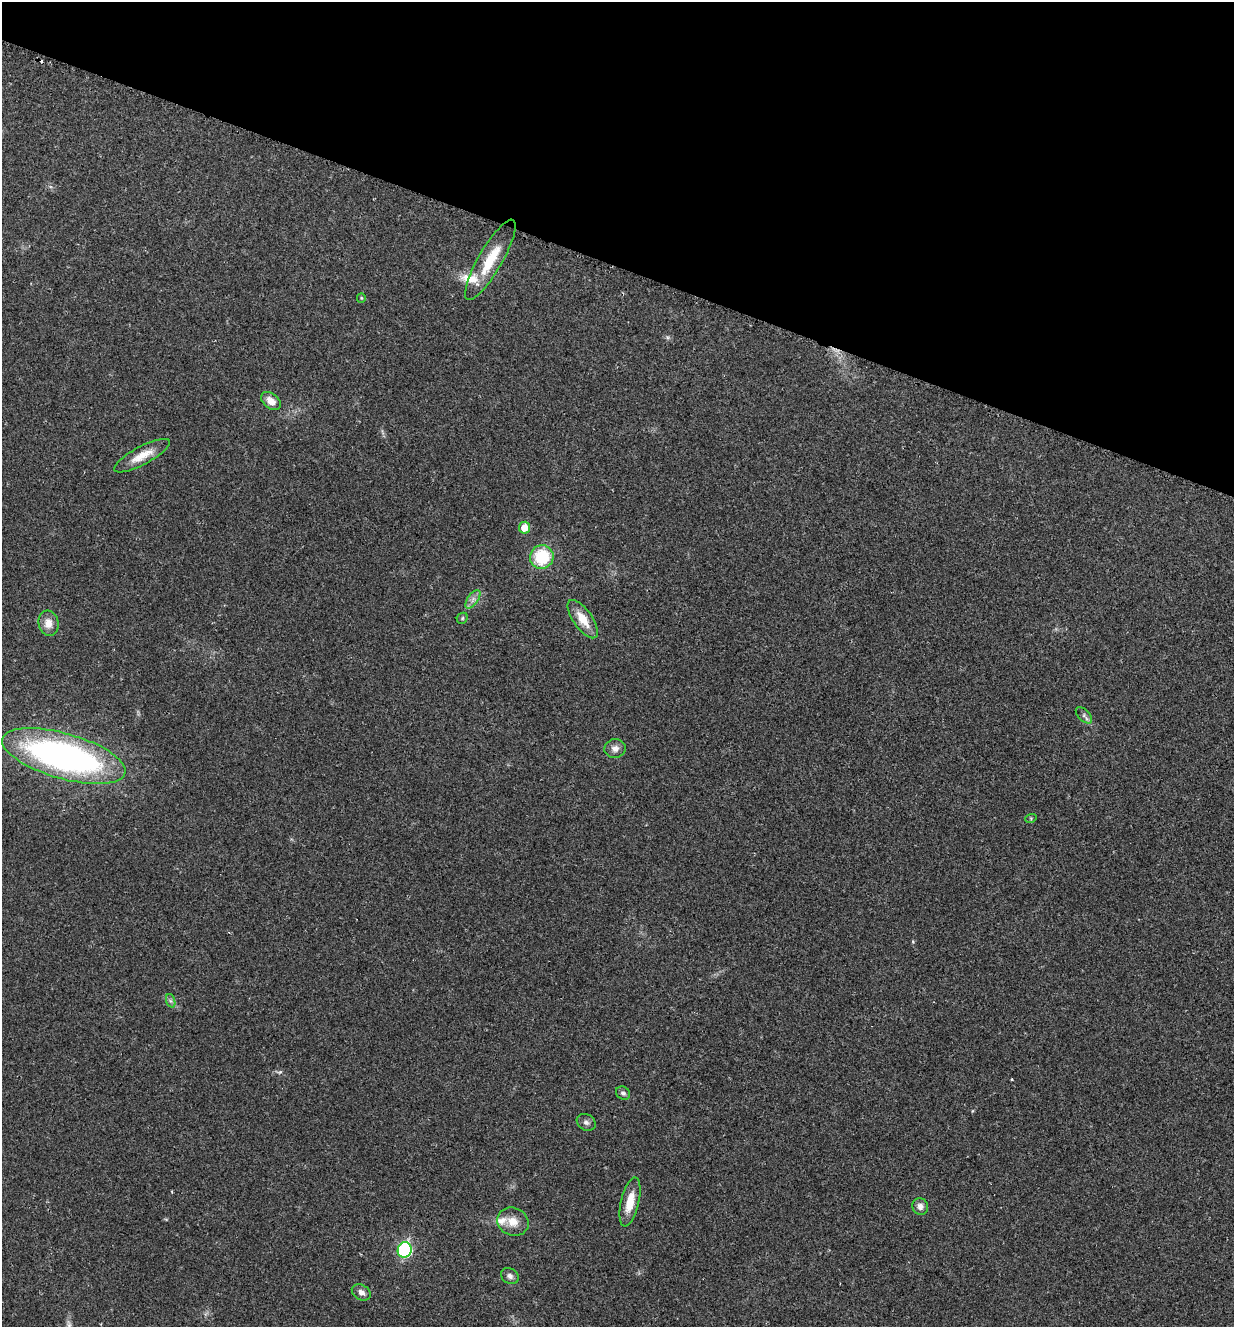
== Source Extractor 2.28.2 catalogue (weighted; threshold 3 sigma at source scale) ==
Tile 2 of 4 x 4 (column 2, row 1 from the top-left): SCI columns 1375-2606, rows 3991-5315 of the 5340 x 5326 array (HDU 1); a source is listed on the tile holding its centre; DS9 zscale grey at full resolution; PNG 1236 x 1329 px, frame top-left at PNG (2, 2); each listed source drawn as its Kron ellipse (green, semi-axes under 4 px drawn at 4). Shown black and unused: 20% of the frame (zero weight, under 2 of 3 exposures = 2% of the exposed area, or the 3 px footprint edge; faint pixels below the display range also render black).
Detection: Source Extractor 2.28.2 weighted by HDU 2 'WHT'; one run over the whole footprint, this tile lists its part. Background 0.0392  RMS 0.0041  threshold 0.0185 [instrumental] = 3 sigma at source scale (4.5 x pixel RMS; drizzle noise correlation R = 1.50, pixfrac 1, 0.05/0.05 arcsec/px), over >= 5 px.
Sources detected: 25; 2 inside a brighter listed object's ellipse — not listed separately; the other 23 listed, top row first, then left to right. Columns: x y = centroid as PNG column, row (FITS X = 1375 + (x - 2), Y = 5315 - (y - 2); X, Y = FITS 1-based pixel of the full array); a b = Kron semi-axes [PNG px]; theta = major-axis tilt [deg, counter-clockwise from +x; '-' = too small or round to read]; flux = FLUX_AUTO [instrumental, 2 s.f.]
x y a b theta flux
490 260 46 12 60 14
361 298 5 4 - 0.49
271 401 11 7 -38 4
142 456 31 9 28 6.8
524 528 6 5 - 6
542 557 12 11 - 20
473 599 10 5 55 1.9
462 618 6 5 - 0.62
583 619 22 9 -55 7.2
48 623 13 10 -75 4.3
1084 715 10 5 -45 1.3
615 748 11 9 8 2.4
64 756 64 22 -16 160
1031 818 6 4 19 0.48
171 1001 7 4 -70 0.87
623 1093 7 6 - 1.2
586 1122 10 8 -32 1.5
630 1202 25 9 77 7.6
920 1206 8 8 - 2.4
513 1222 16 13 -24 5.2
405 1250 8 7 - 56
510 1276 9 7 -31 1.7
361 1292 10 7 -29 2.2